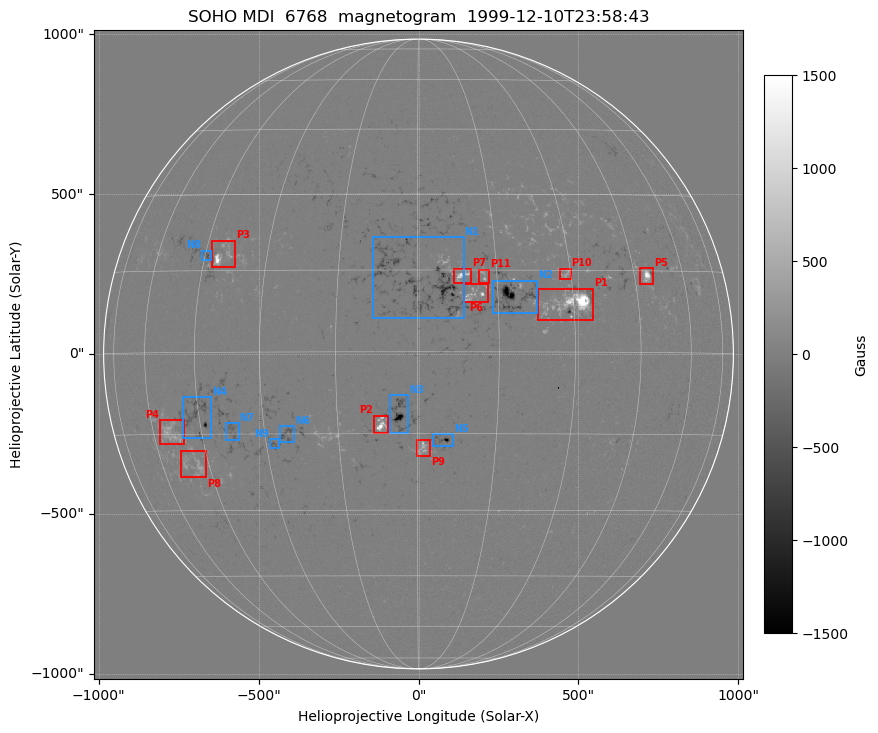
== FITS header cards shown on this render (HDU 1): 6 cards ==
TELESCOP= 'SOHO'
WAVELNTH=                 6768
DATE-OBS= '1999-12-10T23:58:43'
CTYPE1  = 'HPLN-TAN'
CTYPE2  = 'HPLT-TAN'
BUNIT   = 'Gauss'

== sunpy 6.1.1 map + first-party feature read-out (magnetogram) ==
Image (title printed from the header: SOHO MDI  6768  magnetogram  1999-12-10T23:58:43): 1024 x 1024 px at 1.98 arcsec/px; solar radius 985 arcsec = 497 px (full disc in frame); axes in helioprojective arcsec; data unit Gauss (BUNIT, on the colour bar)
Off-disc pixels are blank (NaN) in the file (26% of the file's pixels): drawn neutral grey
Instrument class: MAGNETOGRAM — CONTENT/DPC_OBSR says magnetogram
Display: grey scale clipped to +-1500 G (the 99.5th-percentile rule alone would give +-389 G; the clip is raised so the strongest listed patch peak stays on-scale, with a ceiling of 1500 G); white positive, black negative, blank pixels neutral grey
Flux patches: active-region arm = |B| over 17 px >= 100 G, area >= 77 px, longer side >= 12 px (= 24 arcsec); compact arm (3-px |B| >= 300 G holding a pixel >= 400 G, >= 4 px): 69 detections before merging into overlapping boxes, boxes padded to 12 px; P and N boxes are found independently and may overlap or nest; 19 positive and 16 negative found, the strongest 11 + 9 listed = drawn (cap 20) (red P1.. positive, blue N1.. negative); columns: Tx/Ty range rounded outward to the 5 arcsec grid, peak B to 10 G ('>+1500(sat)' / '<-1500(sat)' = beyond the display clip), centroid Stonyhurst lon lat
Positive patches:
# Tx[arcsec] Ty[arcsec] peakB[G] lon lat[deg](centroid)
P1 375..550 105..205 >+1500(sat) +29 +9
P2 -140..-95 -250..-190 >+1500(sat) -7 -13
P3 -645..-575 270..355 >+1500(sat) -41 +18
P4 -810..-730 -285..-205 +640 -54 -15
P5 690..735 215..270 >+1500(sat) +48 +14
P6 140..220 160..220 >+1500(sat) +11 +10
P7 110..165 220..270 >+1500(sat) +8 +14
P8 -745..-660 -385..-300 +580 -49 -21
P9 -5..35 -320..-265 +960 +1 -18
P10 440..475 235..270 +570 +29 +14
P11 190..220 220..265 +520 +12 +14
Negative patches:
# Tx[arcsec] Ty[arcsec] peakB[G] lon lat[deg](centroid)
N1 -145..140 110..365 -1440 +1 +13
N2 230..370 125..230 <-1500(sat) +18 +10
N3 -90..-30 -250..-130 <-1500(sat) -3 -11
N4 -740..-650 -265..-135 -640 -45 -11
N5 45..110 -290..-250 <-1500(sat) +5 -16
N6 -435..-390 -275..-225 -690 -25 -15
N7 -605..-560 -270..-215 -560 -37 -14
N8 -680..-645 295..325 -640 -45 +18
N9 -465..-435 -295..-265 -760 -28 -17
Bipolar pairs (each listed P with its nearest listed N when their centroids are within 0.25 R_sun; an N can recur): P1-N2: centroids ~175 arcsec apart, P1 is west of N2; P2-N3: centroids ~75 arcsec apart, P2 is south-east of N3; P3-N8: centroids ~50 arcsec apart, P3 is west of N8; P4-N4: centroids ~100 arcsec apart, P4 is south-east of N4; P6-N2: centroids ~125 arcsec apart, P6 is east of N2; P7-N1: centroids ~125 arcsec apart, P7 is west of N1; P8-N7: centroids ~150 arcsec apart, P8 is south-east of N7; P9-N5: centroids ~75 arcsec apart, P9 is east of N5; P10-N2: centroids ~175 arcsec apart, P10 is north-west of N2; P11-N2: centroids ~100 arcsec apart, P11 is north-east of N2